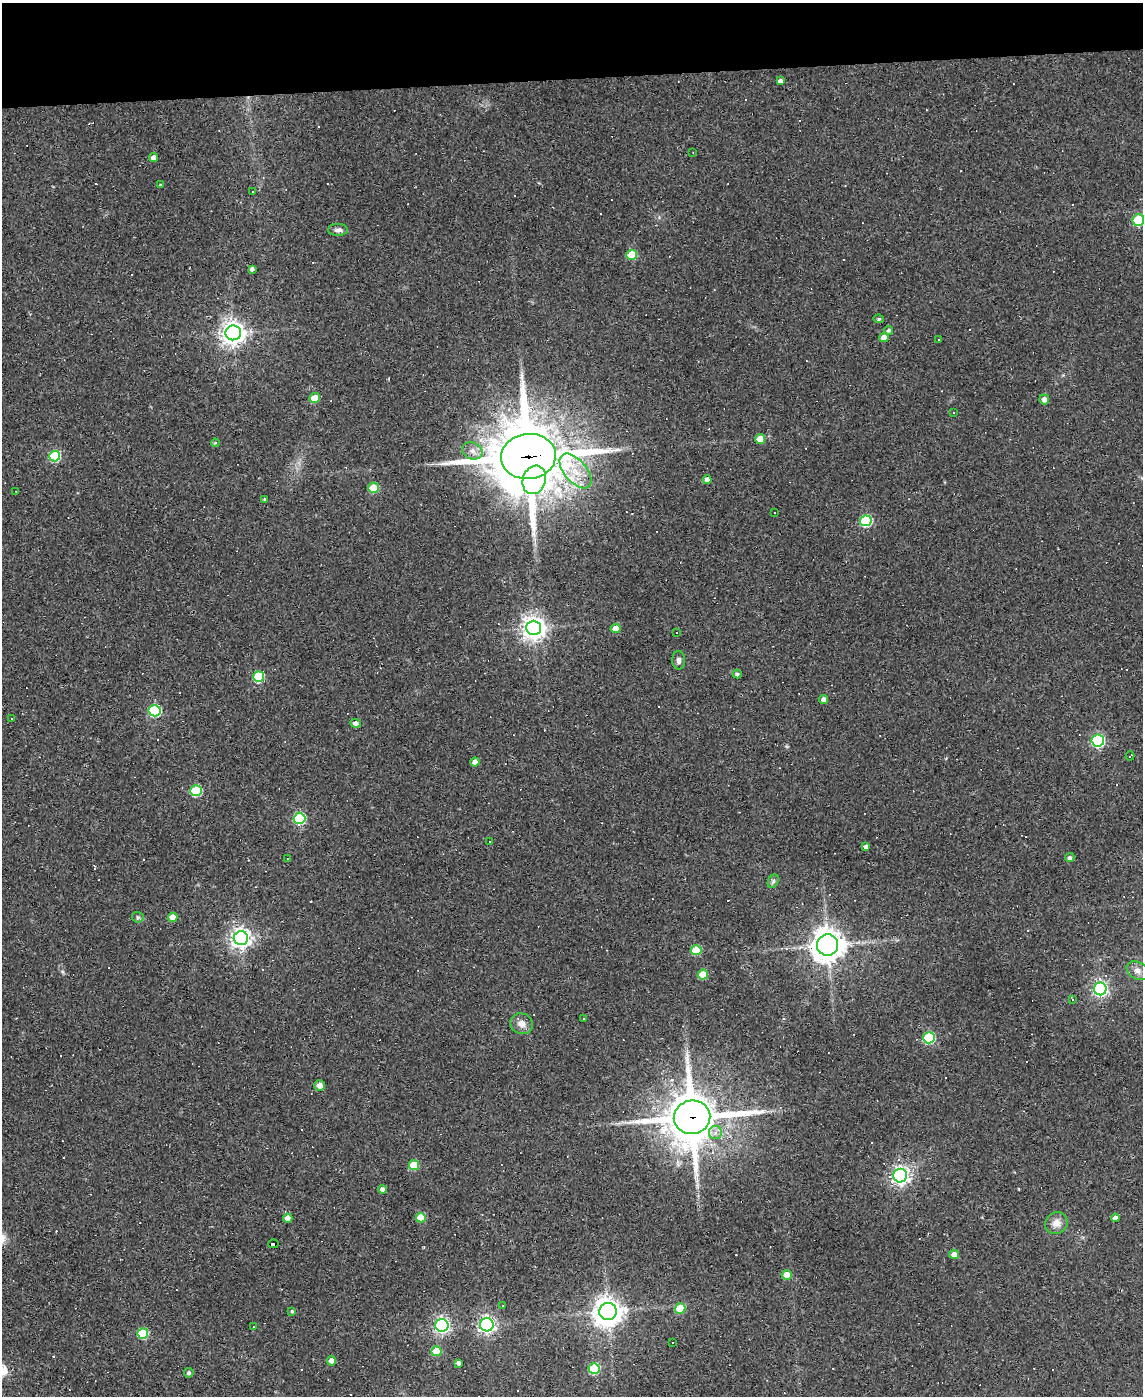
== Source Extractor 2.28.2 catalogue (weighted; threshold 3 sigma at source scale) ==
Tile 3 of 4 x 3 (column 3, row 1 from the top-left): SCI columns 2283-3423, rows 3020-4413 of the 4564 x 4539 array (HDU 1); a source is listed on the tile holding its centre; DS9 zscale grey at full resolution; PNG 1145 x 1398 px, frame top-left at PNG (2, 3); each listed source drawn as its Kron ellipse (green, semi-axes under 4 px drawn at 4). Shown black and unused: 5% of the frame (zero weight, under 2 of 3 exposures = <1% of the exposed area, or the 3 px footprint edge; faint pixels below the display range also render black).
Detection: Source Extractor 2.28.2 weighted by HDU 2 'WHT'; one run over the whole footprint, this tile lists its part. Background 0.0835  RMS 0.0074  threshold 0.0335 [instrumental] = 3 sigma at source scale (4.5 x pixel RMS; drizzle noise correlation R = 1.50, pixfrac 1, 0.05/0.05 arcsec/px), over >= 5 px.
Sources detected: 144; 55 cosmic-ray / hot-pixel residue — neither listed nor drawn; the other 89 listed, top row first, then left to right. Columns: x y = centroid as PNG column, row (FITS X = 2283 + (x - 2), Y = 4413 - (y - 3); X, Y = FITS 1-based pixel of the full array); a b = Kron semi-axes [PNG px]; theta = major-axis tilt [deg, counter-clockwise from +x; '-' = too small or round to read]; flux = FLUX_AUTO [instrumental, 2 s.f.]
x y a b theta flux
780 81 4 4 - 2.6
693 152 3 2 - 0.45
153 157 4 4 - 3.6
160 185 4 3 - 0.65
253 191 2 2 - 0.66
1138 220 6 6 - 37
338 230 10 6 0 2.9
632 255 5 5 - 25
252 269 4 4 - 2.3
879 319 5 4 - 1.3
889 330 5 4 - 1.6
233 333 8 7 - 640
884 337 5 4 - 6.8
939 340 3 2 - 1.1
315 398 5 5 - 18
1044 399 5 4 - 3.5
954 412 3 3 - 1.6
760 439 5 5 - 11
215 443 4 4 - 0.83
472 451 10 8 -22 4.8
55 456 5 5 - 54
528 456 27 22 6 6300
575 471 21 11 -50 16
534 480 14 11 70 150
707 480 4 4 - 4.1
373 488 5 5 - 25
16 491 3 2 - 0.45
265 499 3 3 - 1.1
775 512 3 3 - 1.1
866 521 6 5 - 67
533 628 7 7 - 580
616 629 5 4 - 9.9
677 632 3 2 - 0.87
679 660 9 6 -88 2.5
737 674 4 4 - 1.7
259 677 5 5 - 49
824 699 4 4 - 3
155 711 6 5 - 73
12 719 3 3 - 2.4
356 723 5 4 - 3.1
1098 740 6 6 - 120
1130 756 4 2 - 0.6
475 762 5 4 - 3.9
196 791 6 5 - 53
299 818 6 5 - 66
489 841 3 3 - 1
866 847 4 3 - 2.9
1070 858 5 4 - 2
287 859 3 3 - 2.9
773 881 7 5 61 1.5
138 917 6 5 - 1.5
173 917 5 4 - 9.8
241 938 7 7 - 420
828 945 11 10 - 1100
696 950 5 5 - 26
1138 971 12 8 -30 4.8
703 975 5 5 - 23
1100 989 6 6 - 190
1073 999 3 3 - 23
583 1018 3 2 - 0.56
522 1024 11 10 - 5.6
929 1038 6 5 - 66
320 1085 5 5 - 5.1
692 1117 18 17 - 3500
715 1133 6 6 - 3.6
414 1165 5 5 - 23
900 1176 7 7 - 300
382 1189 4 4 - 2.3
288 1218 4 4 - 3.8
421 1218 5 4 - 21
1115 1218 4 4 - 3.5
1056 1223 11 10 - 6.6
273 1244 5 3 - 50
954 1254 5 4 - 4
787 1275 5 4 - 11
503 1306 2 2 - 0.63
680 1308 5 5 - 25
292 1311 4 3 - 1.1
608 1311 9 8 - 910
442 1325 6 6 - 190
487 1325 6 6 - 270
254 1327 3 3 - 1
143 1333 5 5 - 45
672 1342 3 3 - 1.4
436 1351 5 5 - 17
331 1361 5 4 - 3.9
458 1363 4 3 - 2.2
594 1368 5 5 - 47
189 1373 5 4 - 1.7
Overlapping masked pixels (flux is a lower limit): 4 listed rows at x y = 528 456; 534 480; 692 1117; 273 1244
Isophote crosses this tile's border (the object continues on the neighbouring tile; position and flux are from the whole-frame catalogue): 1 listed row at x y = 1138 220